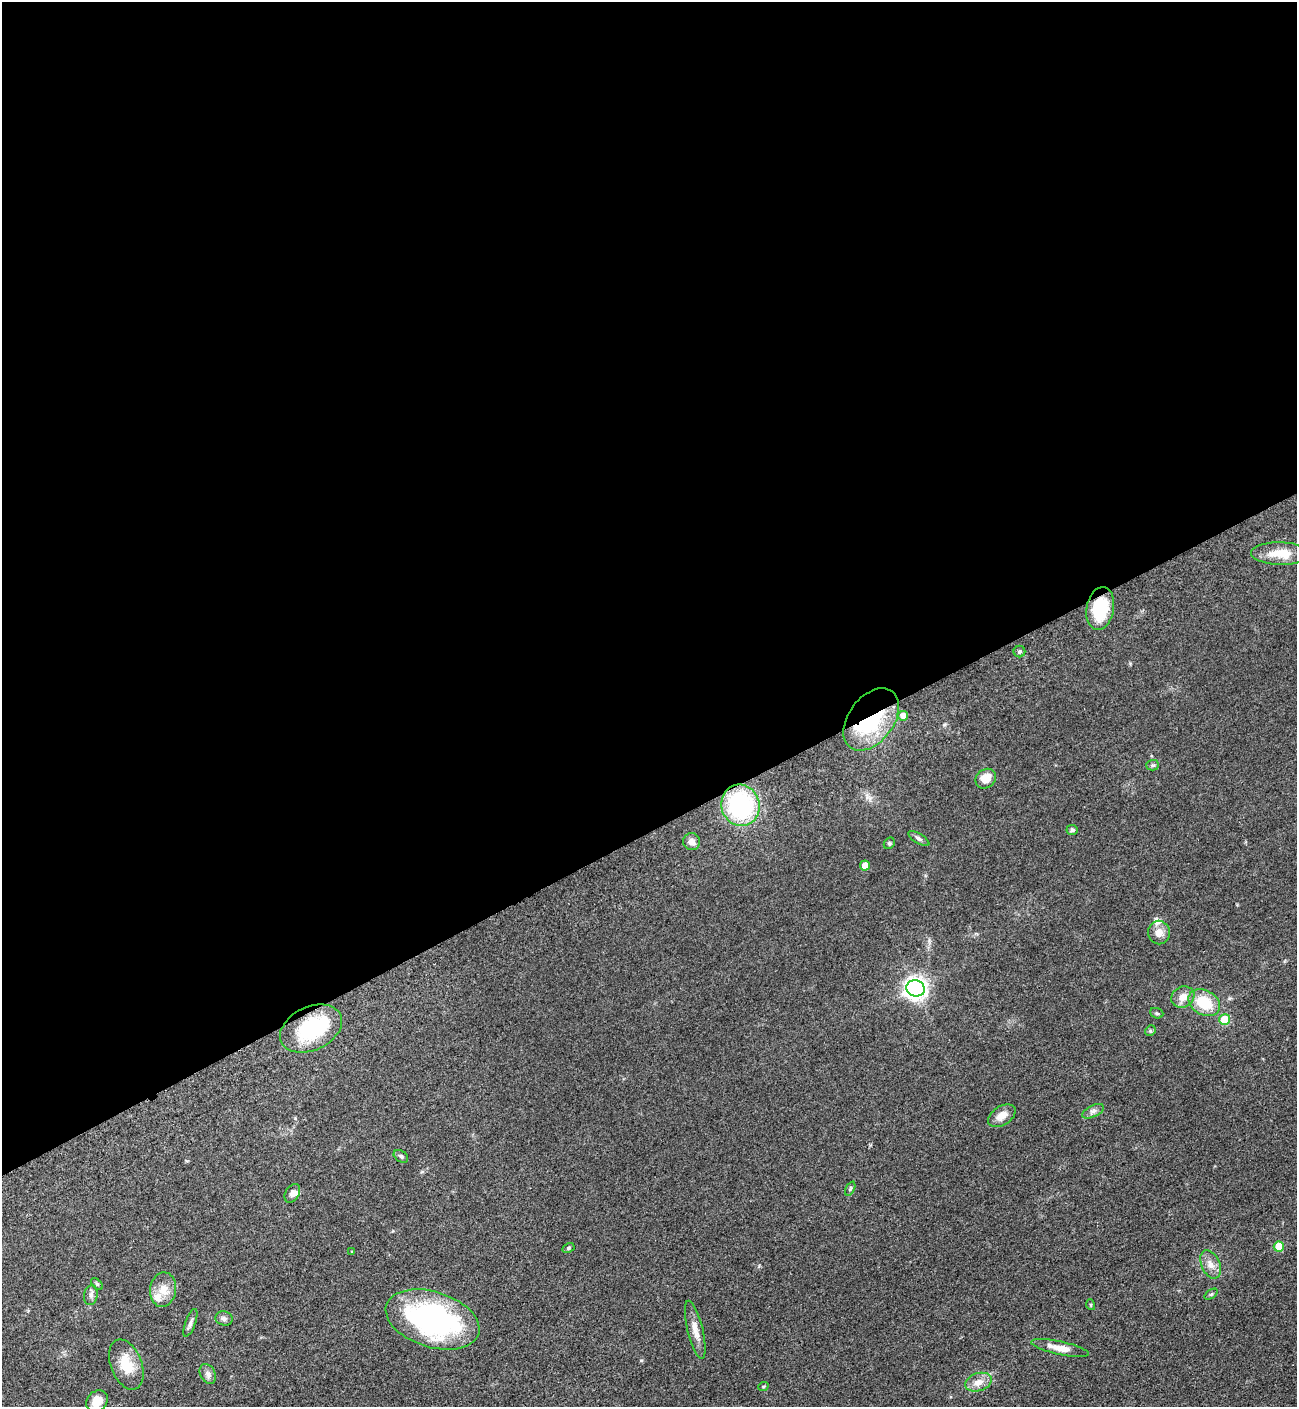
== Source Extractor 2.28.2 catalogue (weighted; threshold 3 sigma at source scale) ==
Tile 2 of 4 x 4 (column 2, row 1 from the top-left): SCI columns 1593-2887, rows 4280-5684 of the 5668 x 5702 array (HDU 1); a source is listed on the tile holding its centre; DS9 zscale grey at full resolution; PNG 1299 x 1409 px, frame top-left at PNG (2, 2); each listed source drawn as its Kron ellipse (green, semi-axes under 4 px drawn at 4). Shown black and unused: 59% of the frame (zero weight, under 3 of 5 exposures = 4% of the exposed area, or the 3 px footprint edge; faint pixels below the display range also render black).
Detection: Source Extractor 2.28.2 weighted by HDU 2 'WHT'; one run over the whole footprint, this tile lists its part. Background 0.0524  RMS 0.006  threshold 0.0272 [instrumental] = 3 sigma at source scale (4.5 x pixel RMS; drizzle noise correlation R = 1.50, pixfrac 1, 0.05/0.05 arcsec/px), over >= 5 px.
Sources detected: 50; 2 inside a brighter object's white glare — neither listed nor drawn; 3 inside a brighter listed object's ellipse — not listed separately; the other 45 listed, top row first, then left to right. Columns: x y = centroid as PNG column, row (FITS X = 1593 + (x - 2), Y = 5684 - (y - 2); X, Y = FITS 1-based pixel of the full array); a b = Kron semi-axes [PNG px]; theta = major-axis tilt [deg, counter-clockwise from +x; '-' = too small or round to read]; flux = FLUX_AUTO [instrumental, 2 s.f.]
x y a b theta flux
1281 554 30 11 -2 11
1100 609 22 13 79 26
1019 652 6 5 - 1
903 716 5 5 - 5.1
871 719 35 22 53 45
1153 765 6 5 - 0.97
986 779 11 9 40 8
740 805 21 19 -76 74
1072 830 5 5 - 1.1
919 839 12 5 -32 1.7
692 842 9 8 - 3.3
889 843 6 5 - 0.88
865 866 5 5 - 8
1159 932 12 11 - 5.1
916 988 9 8 - 380
1183 997 12 10 28 5.6
1204 1003 17 12 -27 19
1157 1013 7 5 -21 0.93
1225 1020 5 5 - 19
311 1029 33 21 26 38
1150 1031 6 4 46 0.85
1093 1111 12 5 25 2.2
1002 1116 15 9 32 5.2
401 1156 8 5 -36 1.3
850 1189 7 4 63 0.91
292 1193 10 6 58 2.8
1279 1246 5 5 - 16
568 1248 6 4 28 0.88
352 1252 3 3 - 0.56
1211 1264 15 9 -65 4.6
97 1284 7 4 -44 0.87
163 1290 17 13 82 7.6
1211 1294 7 4 36 0.89
91 1295 10 6 81 2.1
1091 1305 5 3 - 0.56
224 1318 9 7 -16 1.7
432 1319 48 28 -18 120
190 1323 15 5 70 2.1
695 1330 30 7 -76 6.2
1060 1348 29 6 -12 7.4
126 1365 26 15 -69 14
208 1374 10 7 -62 2.5
978 1382 14 9 18 5.6
763 1387 5 3 - 0.62
97 1401 12 9 42 6.9
Overlapping masked pixels (flux is a lower limit): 3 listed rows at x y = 1100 609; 871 719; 311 1029